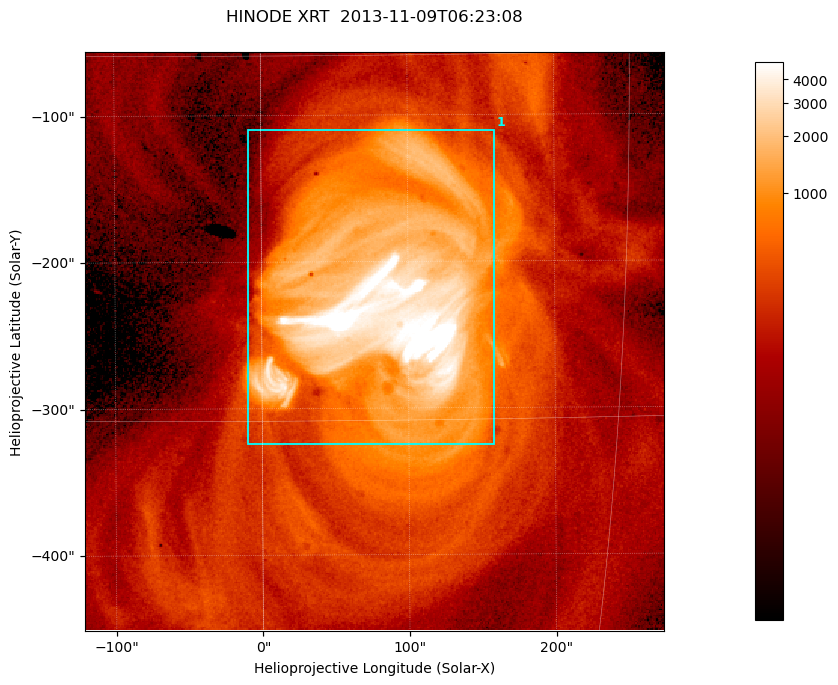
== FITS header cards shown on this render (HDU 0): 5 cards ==
TELESCOP= 'HINODE  '           /
INSTRUME= 'XRT     '           /
DATE_OBS= '2013-11-09T06:23:08.121' /
CTYPE1  = 'Solar-X '           /
CTYPE2  = 'Solar-Y '           /

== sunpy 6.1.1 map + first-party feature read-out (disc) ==
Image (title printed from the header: HINODE XRT  2013-11-09T06:23:08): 384 x 384 px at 1.03 arcsec/px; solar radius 968 arcsec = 941 px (partial field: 5.3% of the solar disc is inside the frame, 100% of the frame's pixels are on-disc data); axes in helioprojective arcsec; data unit not stated in the header (colour bar unlabelled)
Orientation: roll -0.318 deg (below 1 deg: not rotated)
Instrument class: DISC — disc imager (sunpy class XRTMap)
Bright regions (active regions / flare kernels): reference = the on-disc median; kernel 3 px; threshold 5 sigma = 980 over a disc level ~211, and >= 1.15x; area >= 147 px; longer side >= 5 px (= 5.1 arcsec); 1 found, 1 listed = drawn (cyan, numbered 1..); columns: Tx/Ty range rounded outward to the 5 arcsec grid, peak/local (2 s.f.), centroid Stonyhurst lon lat
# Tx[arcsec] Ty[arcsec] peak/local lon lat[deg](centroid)
1 -10..160 -325..-110 24 +5 -10